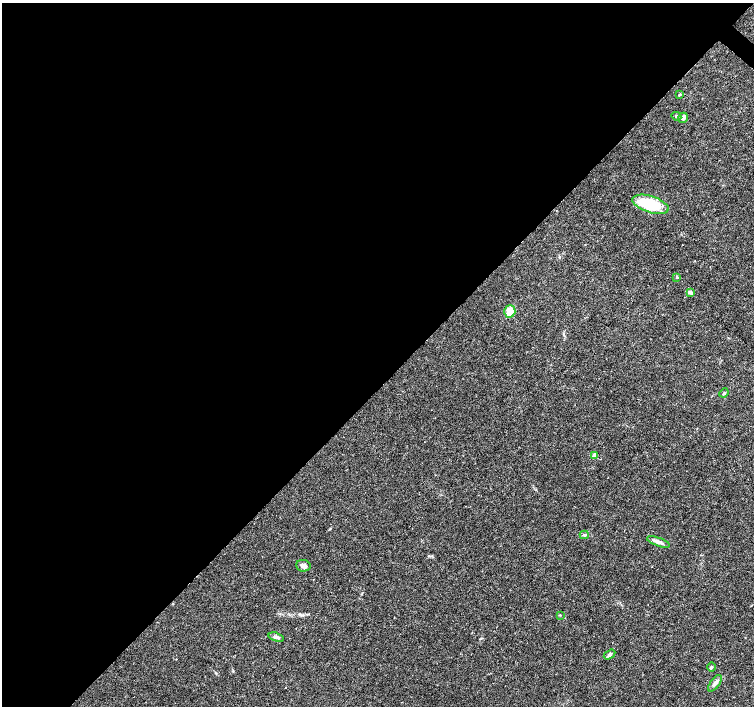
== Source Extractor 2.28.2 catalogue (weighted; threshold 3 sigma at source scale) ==
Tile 5 of 4 x 4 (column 1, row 2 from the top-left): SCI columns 1-1504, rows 2983-4389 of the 6020 x 6029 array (HDU 1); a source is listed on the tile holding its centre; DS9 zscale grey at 2 x 2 block average (1 PNG px = mean of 2 x 2 image px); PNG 756 x 708 px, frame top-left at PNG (2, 3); each listed source drawn as its Kron ellipse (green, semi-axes under 4 px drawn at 4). Shown black and unused: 55% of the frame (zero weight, under 3 of 4 exposures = <1% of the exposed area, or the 3 px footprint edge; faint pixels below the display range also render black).
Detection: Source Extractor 2.28.2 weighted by HDU 2 'WHT'; one run over the whole footprint, this tile lists its part. Background 0.0514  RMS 0.0037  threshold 0.0167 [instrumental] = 3 sigma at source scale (4.5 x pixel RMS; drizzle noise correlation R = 1.50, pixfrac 1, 0.0396/0.0396 arcsec/px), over >= 5 px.
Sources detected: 17; all 17 listed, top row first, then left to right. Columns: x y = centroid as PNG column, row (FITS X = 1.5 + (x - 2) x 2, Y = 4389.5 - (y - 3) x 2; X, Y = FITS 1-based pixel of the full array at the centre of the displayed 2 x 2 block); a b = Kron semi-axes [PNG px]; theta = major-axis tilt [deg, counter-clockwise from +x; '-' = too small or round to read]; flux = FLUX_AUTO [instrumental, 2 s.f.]
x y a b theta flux
679 95 4 3 - 0.65
676 116 5 4 - 1.5
683 118 5 4 - 3.8
650 204 19 8 -18 43
677 277 3 3 - 0.83
690 292 4 3 - 3
510 311 6 5 - 13
724 393 5 3 - 0.92
594 455 3 2 - 10
584 535 4 3 - 1.2
658 542 12 4 -20 4.2
303 566 7 5 -7 3.5
560 615 4 2 - 0.53
276 637 8 4 -16 3
610 654 6 3 33 2.1
711 667 5 3 - 1.1
715 683 10 4 52 3.2